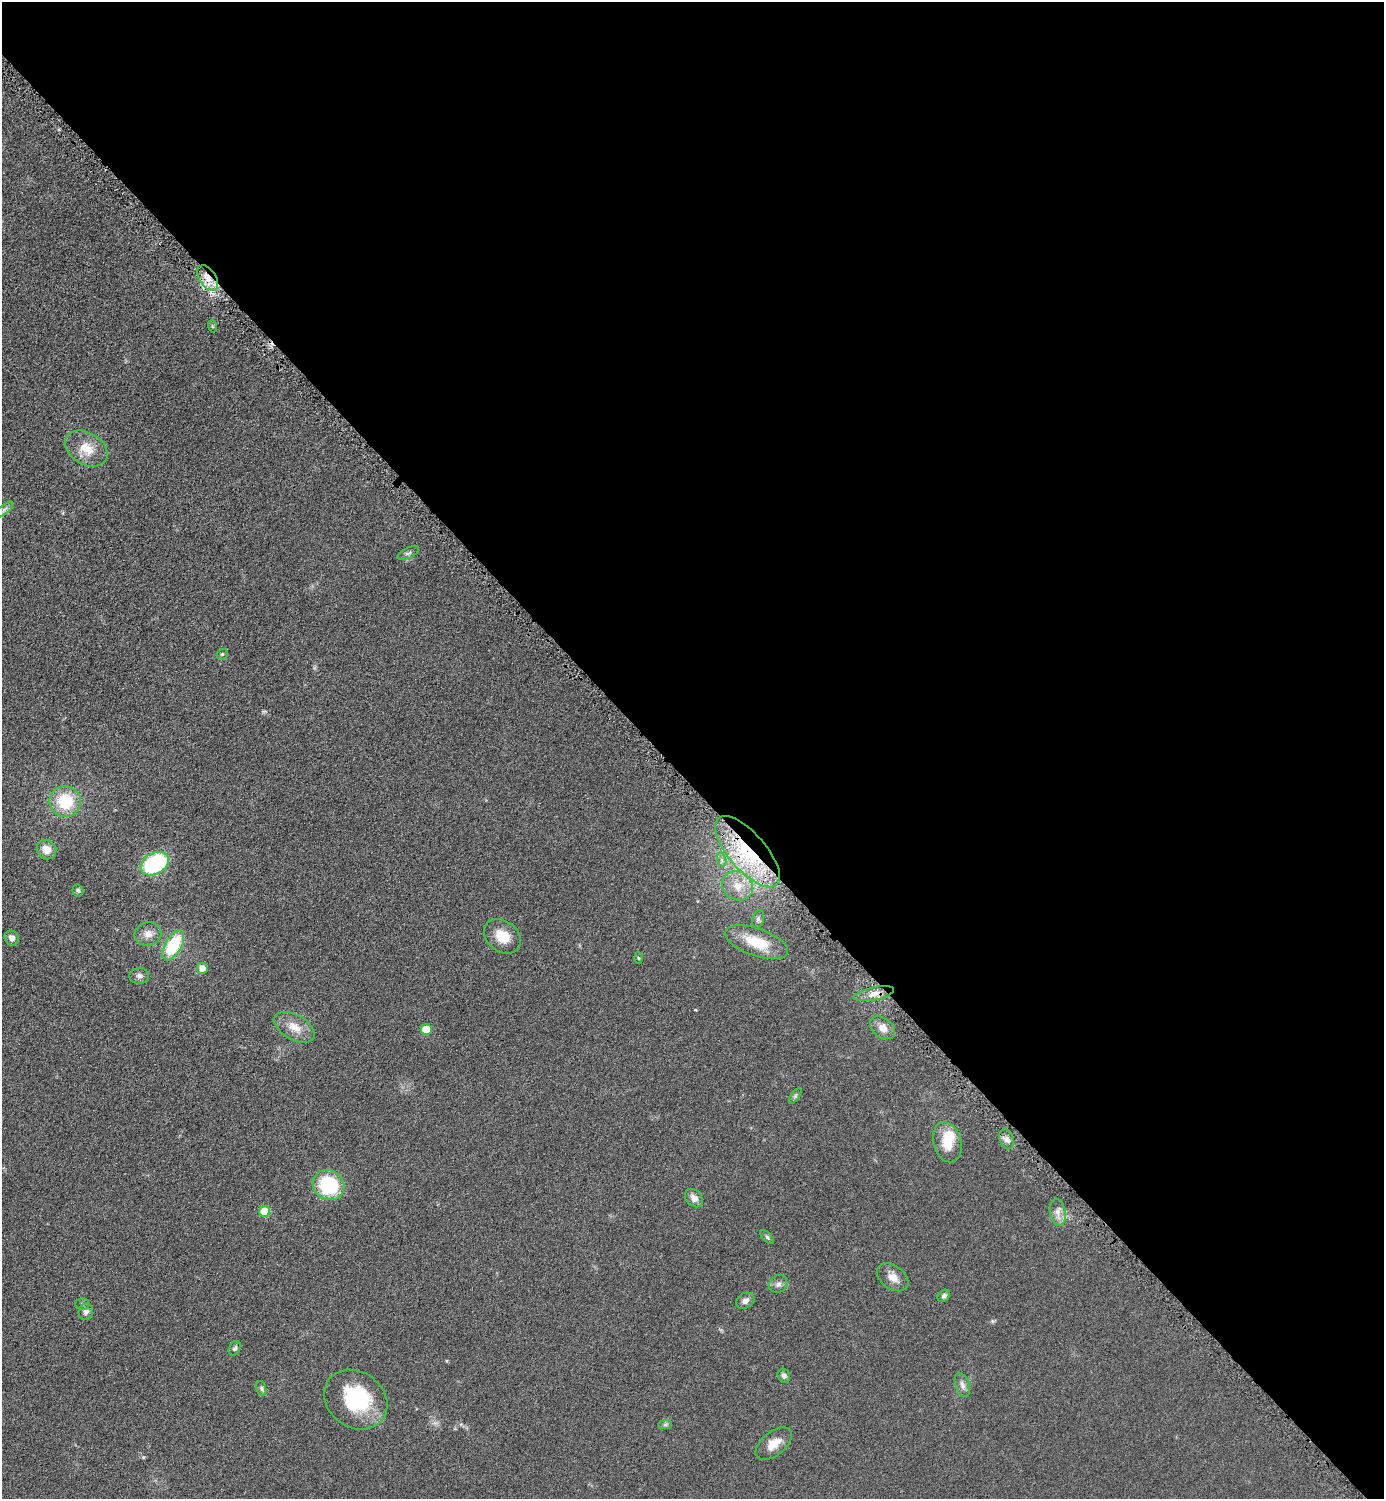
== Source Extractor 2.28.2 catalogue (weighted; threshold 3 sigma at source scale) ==
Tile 8 of 4 x 4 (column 4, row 2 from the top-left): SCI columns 4464-5845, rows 3011-4507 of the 6019 x 6019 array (HDU 1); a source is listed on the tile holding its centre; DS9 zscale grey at full resolution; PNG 1386 x 1501 px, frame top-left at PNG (2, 2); each listed source drawn as its Kron ellipse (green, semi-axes under 4 px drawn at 4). Shown black and unused: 52% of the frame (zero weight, under 4 of 8 exposures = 1% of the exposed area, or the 3 px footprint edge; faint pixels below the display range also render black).
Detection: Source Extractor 2.28.2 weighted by HDU 2 'WHT'; one run over the whole footprint, this tile lists its part. Background 0.0761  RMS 0.0057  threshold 0.0234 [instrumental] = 3 sigma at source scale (4.09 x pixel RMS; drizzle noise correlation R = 1.36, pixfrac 0.8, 0.05/0.05 arcsec/px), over >= 5 px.
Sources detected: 51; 2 inside a brighter object's white glare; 2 cosmic-ray / hot-pixel residue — neither listed nor drawn; the other 47 listed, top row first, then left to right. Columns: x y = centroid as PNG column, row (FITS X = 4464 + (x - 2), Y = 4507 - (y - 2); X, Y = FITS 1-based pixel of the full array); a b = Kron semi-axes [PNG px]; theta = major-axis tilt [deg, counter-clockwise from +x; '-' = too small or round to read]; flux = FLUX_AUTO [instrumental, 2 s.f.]
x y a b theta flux
208 278 14 8 -57 6.9
212 326 6 4 -71 0.62
86 449 23 16 -31 11
4 509 11 4 39 1.7
408 553 12 5 25 1.6
222 654 6 5 - 0.78
65 802 16 15 - 23
46 850 10 9 - 5.5
747 852 44 18 -49 45
722 860 7 4 -71 1.2
155 864 15 10 29 60
738 886 16 14 -34 9
78 890 6 5 - 1.1
758 919 9 5 74 1.5
148 934 13 11 12 4.7
502 936 20 15 -37 9.9
12 938 8 6 -57 3.1
757 942 33 13 -19 17
173 945 16 8 60 30
638 958 5 3 - 0.6
202 968 5 5 - 8
139 976 10 8 1 2.1
874 994 20 6 11 5.2
294 1027 22 12 -29 8.4
883 1028 14 9 -37 4.8
426 1030 5 5 - 13
795 1096 9 4 55 1.1
1006 1139 10 7 -72 2.6
947 1142 20 14 -74 12
329 1185 16 14 -34 37
694 1198 10 7 -47 3.7
265 1212 5 5 - 16
1058 1212 14 7 -80 3.7
767 1237 8 4 -45 1
893 1277 17 11 -36 5.4
778 1284 9 8 - 2.2
944 1296 7 5 43 1.4
745 1301 10 7 33 2.5
82 1304 7 6 - 1.1
86 1312 8 7 - 2.4
235 1348 7 5 62 1.1
784 1376 7 6 - 1.8
962 1385 12 7 -71 2.6
261 1388 8 5 -73 1
356 1400 34 27 -37 42
665 1425 7 4 1 0.91
774 1444 21 11 39 7.2
Overlapping masked pixels (flux is a lower limit): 3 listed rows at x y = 208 278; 747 852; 874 994